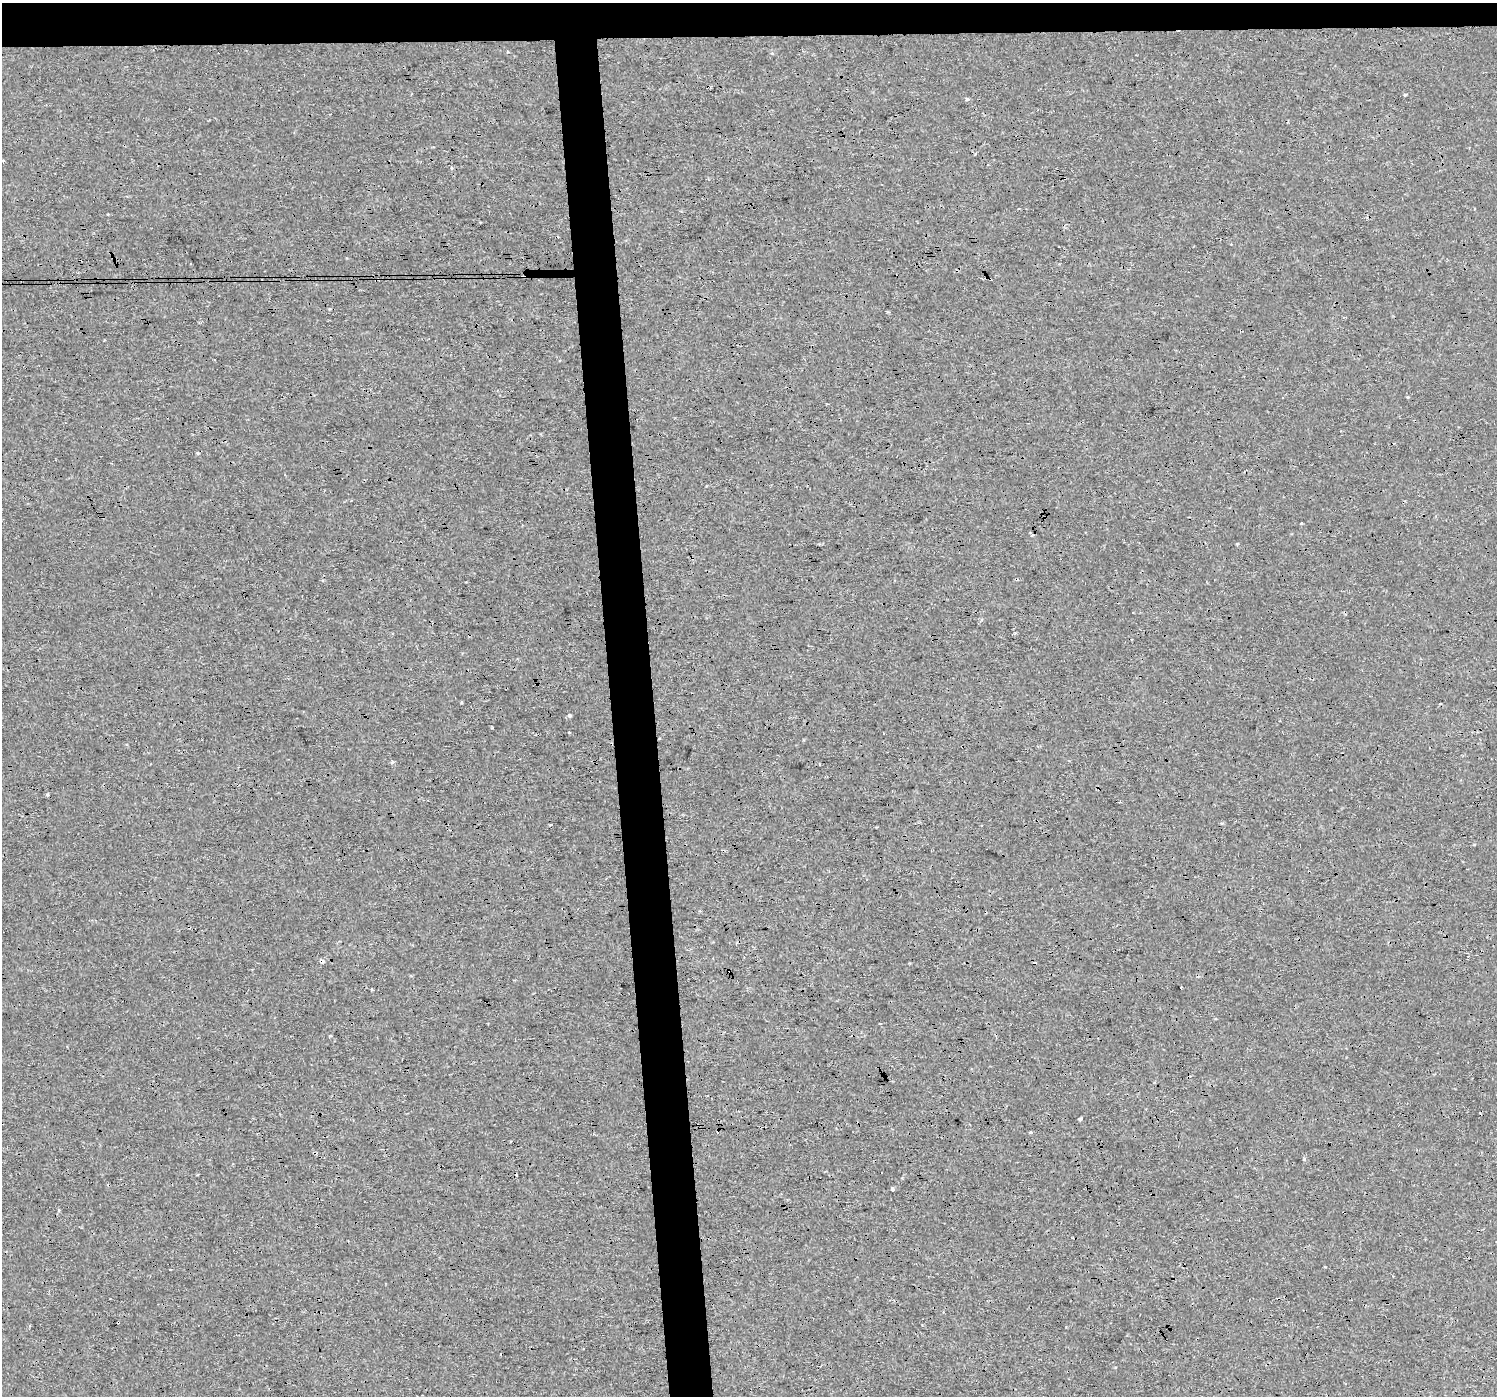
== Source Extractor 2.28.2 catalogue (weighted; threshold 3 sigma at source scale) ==
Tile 2 of 3 x 3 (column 2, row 1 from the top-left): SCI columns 1495-2989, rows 2792-4185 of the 4483 x 4230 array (HDU 1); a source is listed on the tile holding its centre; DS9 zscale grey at full resolution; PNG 1499 x 1398 px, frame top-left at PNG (2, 3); no overlay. Shown black and unused: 6% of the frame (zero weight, under 3 of 4 exposures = <1% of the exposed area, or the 3 px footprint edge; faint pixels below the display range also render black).
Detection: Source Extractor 2.28.2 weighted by HDU 2 'WHT'; one run over the whole footprint, this tile lists its part. Background 8.61e-04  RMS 0.0018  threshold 0.00808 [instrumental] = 3 sigma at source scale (4.5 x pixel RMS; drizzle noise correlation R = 1.50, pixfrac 1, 0.0396/0.0396 arcsec/px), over >= 5 px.
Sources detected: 33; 9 cosmic-ray / hot-pixel residue — not listed; the other 24 listed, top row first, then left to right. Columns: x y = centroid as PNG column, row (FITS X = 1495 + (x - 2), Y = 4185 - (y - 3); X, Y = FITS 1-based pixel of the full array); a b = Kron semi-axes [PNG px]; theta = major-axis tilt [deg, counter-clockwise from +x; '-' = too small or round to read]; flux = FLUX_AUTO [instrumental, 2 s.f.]
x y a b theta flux
1405 95 4 3 - 0.18
967 99 4 3 - 0.58
3 160 3 3 - 0.23
451 168 5 3 - 0.17
1408 397 4 4 - 0.15
1301 524 3 3 - 0.74
1237 544 5 3 - 0.18
1132 612 3 3 - 0.43
569 715 5 5 - 0.31
569 732 3 3 - 0.13
392 762 3 3 - 0.69
47 795 5 4 - 0.19
551 824 3 2 - 0.22
322 961 7 5 -39 0.39
1181 988 2 2 - 0.17
880 1023 3 2 - 0.17
330 1035 5 3 - 0.17
1080 1119 4 3 - 0.41
1030 1132 4 3 - 0.27
1304 1159 4 3 - 0.36
892 1189 3 3 - 0.96
59 1210 4 3 - 0.18
170 1269 3 2 - 0.2
118 1322 3 3 - 0.45
Overlapping masked pixels (flux is a lower limit): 2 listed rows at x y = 322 961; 118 1322
Isophote crosses this tile's border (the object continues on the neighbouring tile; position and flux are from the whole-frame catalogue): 1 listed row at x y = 3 160
Unlisted compact peaks at least as high as the median listed source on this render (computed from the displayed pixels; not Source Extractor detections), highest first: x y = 492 728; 461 703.